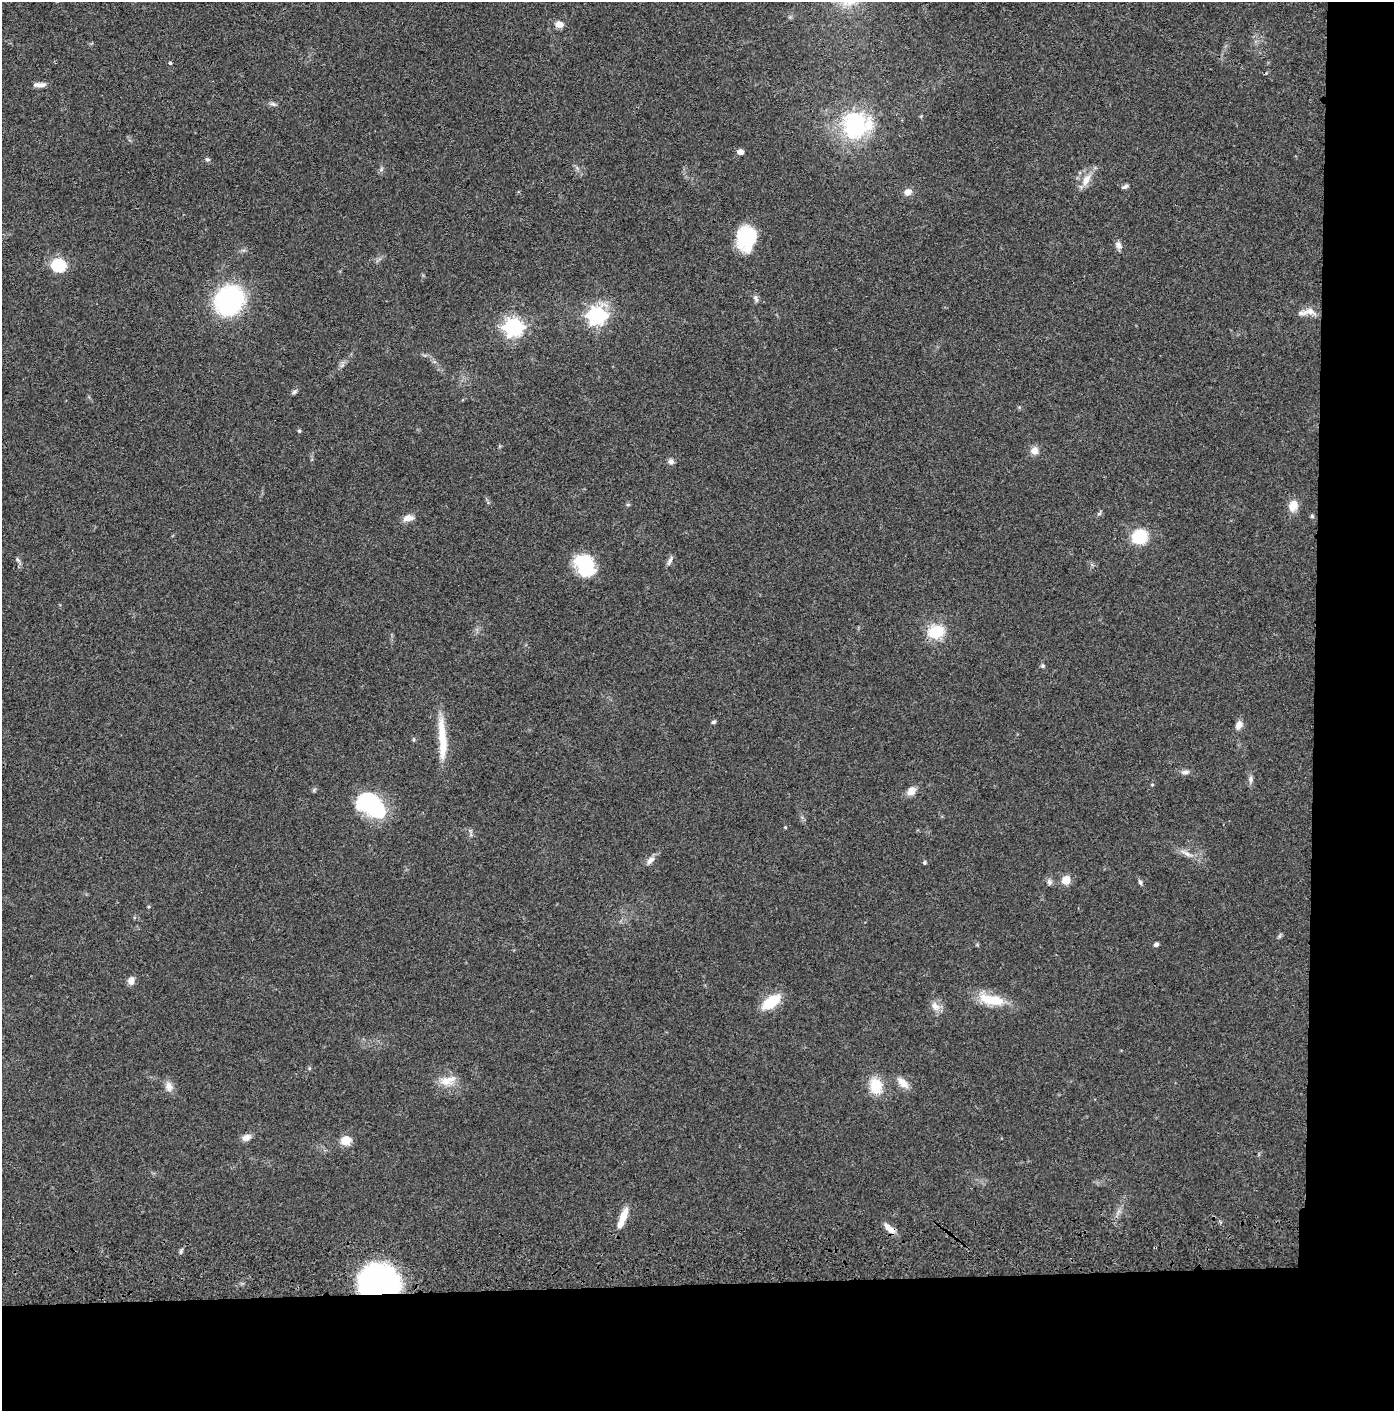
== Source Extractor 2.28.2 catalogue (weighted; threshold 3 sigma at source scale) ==
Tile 9 of 3 x 3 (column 3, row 3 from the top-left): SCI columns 2836-4227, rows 116-1524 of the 4276 x 4457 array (HDU 1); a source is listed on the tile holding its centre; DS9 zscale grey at full resolution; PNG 1396 x 1413 px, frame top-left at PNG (2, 2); no overlay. Shown black and unused: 14% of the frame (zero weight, under 3 of 4 exposures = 6% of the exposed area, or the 3 px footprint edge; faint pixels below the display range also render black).
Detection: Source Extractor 2.28.2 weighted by HDU 2 'WHT'; one run over the whole footprint, this tile lists its part. Background 0.064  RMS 0.0059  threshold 0.0266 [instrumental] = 3 sigma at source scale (4.5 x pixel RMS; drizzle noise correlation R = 1.50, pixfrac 1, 0.05/0.05 arcsec/px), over >= 5 px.
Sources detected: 66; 1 inside a brighter object's white glare — not listed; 3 inside a brighter listed object's ellipse — not listed separately; the other 62 listed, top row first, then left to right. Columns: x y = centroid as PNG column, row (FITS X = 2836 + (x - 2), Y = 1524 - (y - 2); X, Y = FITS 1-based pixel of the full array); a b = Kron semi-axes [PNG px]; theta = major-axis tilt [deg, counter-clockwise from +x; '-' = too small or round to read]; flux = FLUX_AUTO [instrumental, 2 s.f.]
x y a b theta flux
559 24 8 7 - 4.4
170 63 4 4 - 0.59
39 85 16 6 0 3
273 104 9 5 -18 1.5
855 125 29 26 78 59
740 152 5 4 - 5
207 159 8 5 -17 1.1
1086 179 18 9 65 7
1125 187 8 5 20 1.5
907 192 9 7 8 3.8
746 238 26 19 81 30
1118 245 10 7 -63 2.8
58 265 6 6 - 85
756 298 11 5 -63 1.7
229 300 28 25 49 78
1310 311 19 9 -8 4.8
597 315 7 7 - 230
513 327 7 7 - 240
294 392 7 5 38 1.4
299 431 4 4 - 0.91
1034 451 9 9 - 3.9
671 461 8 7 - 1.9
628 505 6 3 -18 0.65
1293 506 13 10 69 7
1099 514 6 4 19 0.95
1312 516 5 5 - 0.79
408 518 13 7 9 4.5
1139 537 16 14 23 20
17 559 7 4 -71 1
670 560 13 5 66 2
583 562 30 16 -39 25
936 632 16 13 10 20
1042 666 5 5 - 0.9
713 722 6 4 30 1
1239 725 11 8 67 3.6
442 739 58 9 -87 18
1185 772 12 6 4 2.1
1251 779 9 6 90 2
911 791 10 8 43 5
371 805 32 20 -33 56
785 827 4 3 - 0.58
1186 853 18 5 -28 3.8
650 860 12 7 42 3.2
924 863 4 4 - 1.1
1066 880 6 6 - 12
1049 882 9 7 -75 1.9
1140 882 7 4 -69 1.3
1156 944 6 5 - 1.4
131 980 9 7 85 3.7
992 1000 34 12 -11 18
771 1002 15 8 34 25
935 1006 15 10 -47 4.4
447 1080 24 12 15 8.2
903 1083 17 9 -42 5.4
876 1086 21 16 -78 13
169 1087 15 9 -81 4
246 1137 11 8 26 3.4
346 1140 9 7 16 10
623 1217 23 8 70 8.5
889 1228 18 7 -40 4.8
181 1251 6 4 72 1
379 1282 30 23 -6 200
Overlapping masked pixels (flux is a lower limit): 2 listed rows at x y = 889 1228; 379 1282